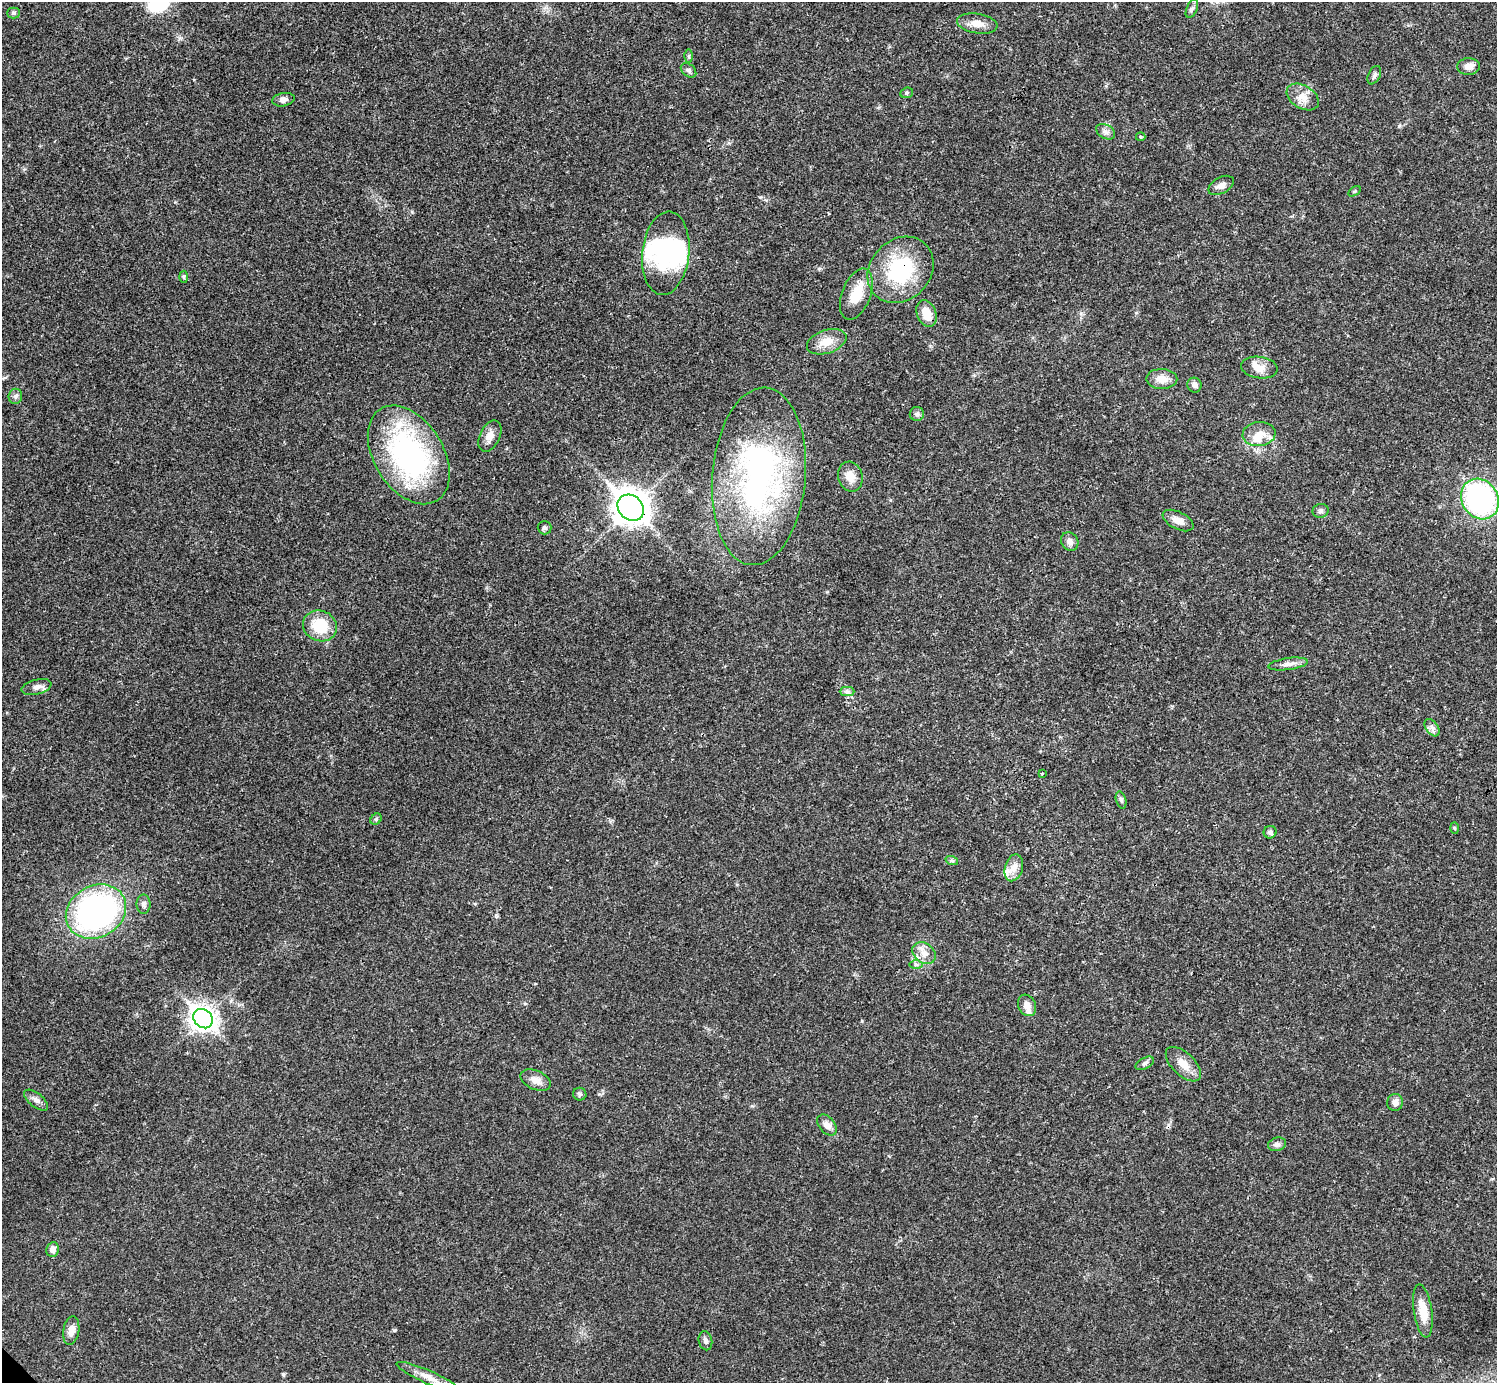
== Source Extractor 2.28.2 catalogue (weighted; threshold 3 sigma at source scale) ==
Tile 10 of 4 x 4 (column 2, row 3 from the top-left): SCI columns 1495-2989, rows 1539-2919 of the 5981 x 5981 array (HDU 1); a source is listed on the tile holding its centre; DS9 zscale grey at full resolution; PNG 1499 x 1385 px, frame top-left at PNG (2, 2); each listed source drawn as its Kron ellipse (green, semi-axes under 4 px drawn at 4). Shown black and unused: <1% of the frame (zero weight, under 3 of 4 exposures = <1% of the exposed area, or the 3 px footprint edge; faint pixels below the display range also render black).
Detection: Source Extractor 2.28.2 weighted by HDU 2 'WHT'; one run over the whole footprint, this tile lists its part. Background 0.0209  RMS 0.0022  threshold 0.01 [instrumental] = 3 sigma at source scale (4.5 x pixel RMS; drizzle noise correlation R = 1.50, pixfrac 1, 0.05/0.05 arcsec/px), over >= 5 px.
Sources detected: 73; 3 inside a brighter object's white glare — neither listed nor drawn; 3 inside a brighter listed object's ellipse — not listed separately; the other 67 listed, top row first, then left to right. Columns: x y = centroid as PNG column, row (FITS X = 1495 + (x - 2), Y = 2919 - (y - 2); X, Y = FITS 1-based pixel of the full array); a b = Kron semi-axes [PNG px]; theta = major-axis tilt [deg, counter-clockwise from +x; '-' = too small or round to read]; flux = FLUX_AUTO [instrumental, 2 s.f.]
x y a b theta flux
1192 9 10 5 65 0.64
14 13 6 5 - 0.41
977 24 20 10 -9 2.4
689 56 6 4 89 0.33
1469 66 11 8 2 1.5
689 70 9 6 -39 0.57
1374 75 10 6 64 0.69
907 93 6 5 - 0.38
1303 97 17 11 -32 2.6
283 100 11 6 10 1
1106 132 10 7 -30 0.9
1141 137 4 3 - 0.3
1221 185 14 8 29 1.2
1355 191 7 4 31 0.3
666 253 42 23 84 17
900 270 36 30 46 18
184 277 6 4 -88 0.3
856 294 27 14 69 4.7
927 314 14 9 -69 3.2
827 342 20 11 19 3.2
1259 368 18 11 -7 2.3
1162 379 15 10 -1 2.4
1194 385 7 7 - 1
15 396 7 7 - 0.7
917 414 7 7 - 0.59
1259 434 16 12 8 2.8
490 436 16 10 64 2
409 455 54 34 -58 46
759 476 89 46 85 63
850 477 15 12 -76 2.4
1480 499 21 18 -58 45
631 508 14 12 -44 330
1321 511 8 7 - 0.6
1178 520 17 8 -27 2
545 528 7 6 - 0.49
1070 541 9 8 - 1.2
320 626 17 15 -23 7.8
1288 664 20 6 8 1.4
36 687 15 7 15 1.5
847 691 7 4 -1 0.55
1432 728 10 6 -54 0.83
1042 773 3 2 - 0.3
1121 800 9 5 -73 0.51
376 819 6 5 - 0.37
1454 828 6 4 -88 0.26
1270 832 6 6 - 0.61
952 861 6 4 -19 0.35
1014 868 14 9 74 2
143 904 10 7 89 0.87
96 912 31 25 29 70
924 953 12 9 -39 2
916 965 7 4 0 0.47
1027 1005 11 8 -62 1.7
203 1019 10 8 -44 190
1145 1063 10 5 27 0.69
1183 1064 22 11 -44 2.9
536 1080 16 9 -24 1.7
580 1094 7 6 - 0.47
36 1100 14 7 -38 1
1395 1102 8 8 - 1.1
827 1125 12 7 -50 1.5
1277 1144 9 6 17 0.73
53 1249 7 6 - 1.3
1423 1311 27 9 -82 3.9
71 1331 14 8 81 1.8
705 1341 9 6 -78 0.68
429 1377 35 6 -24 2.6
Overlapping masked pixels (flux is a lower limit): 2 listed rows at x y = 900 270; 631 508
Unlisted compact peaks at least as high as the median listed source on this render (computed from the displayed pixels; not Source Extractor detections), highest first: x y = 760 197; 1399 126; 862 1021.